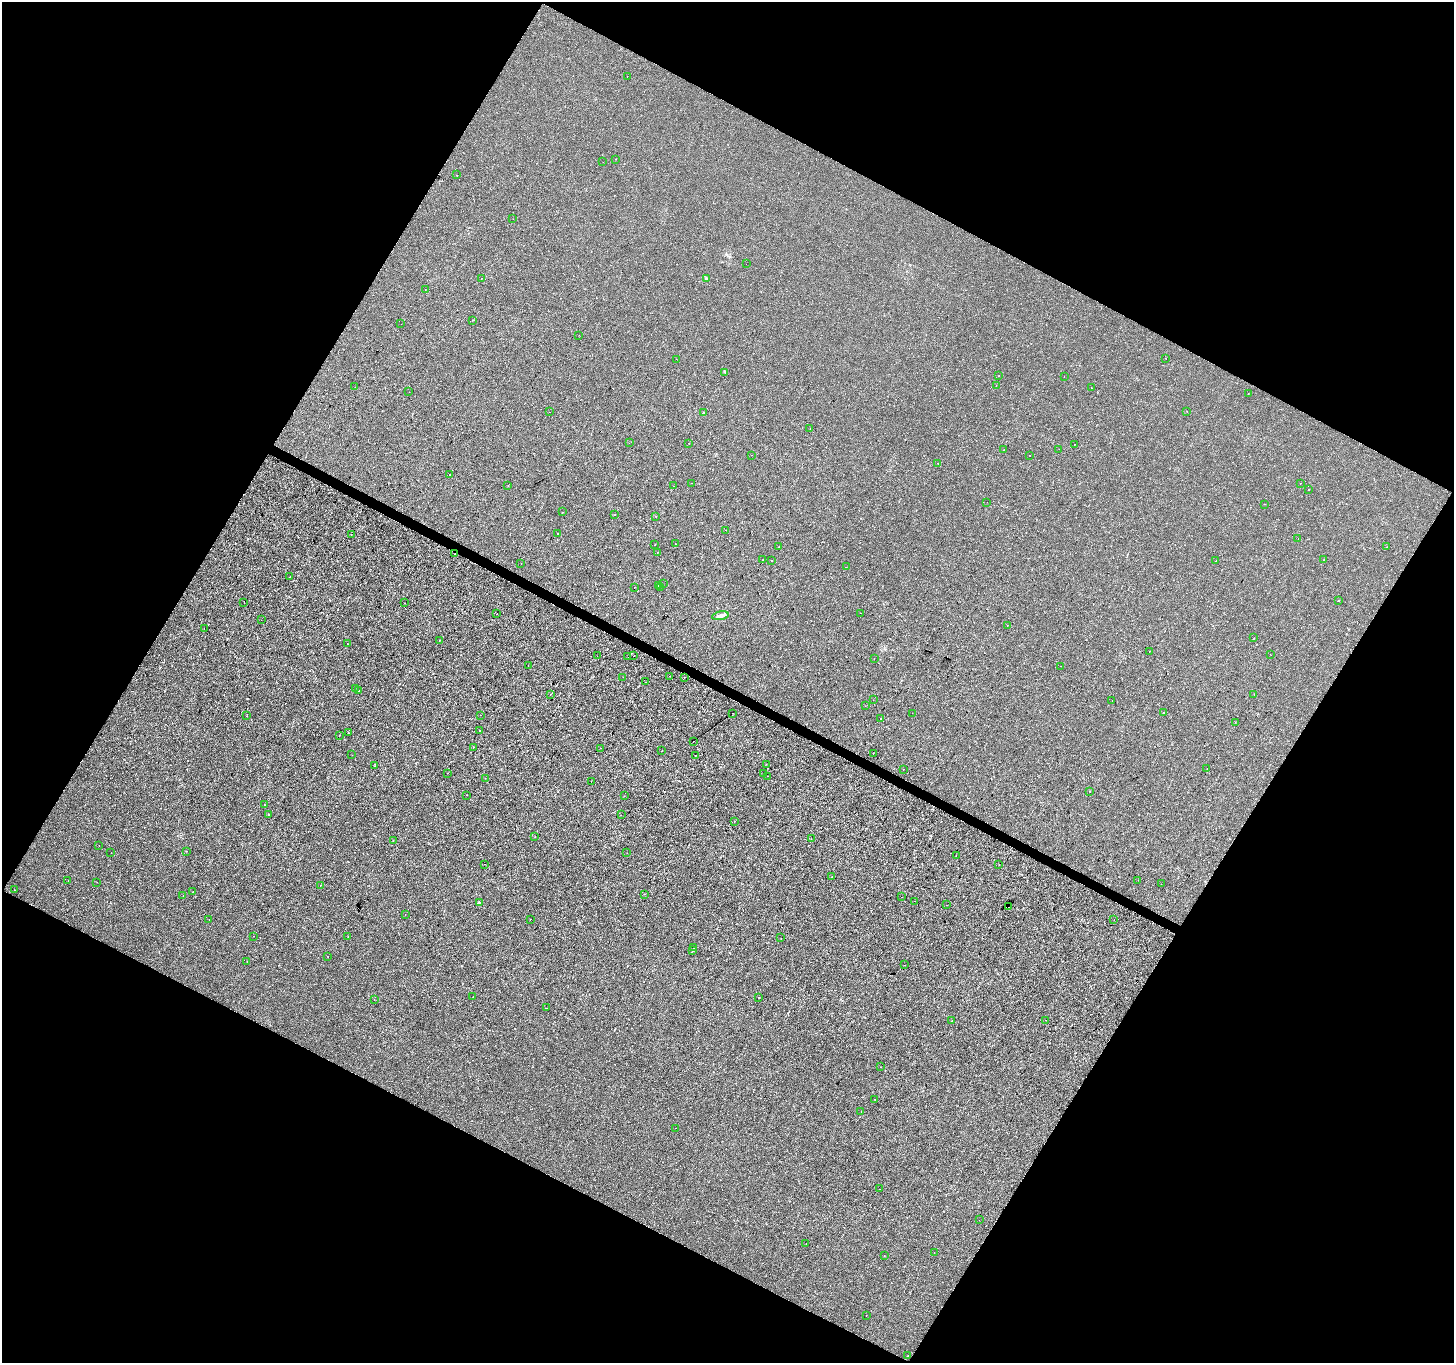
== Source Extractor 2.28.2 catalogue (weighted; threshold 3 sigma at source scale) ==
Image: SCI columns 10-5815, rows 263-5706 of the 5815 x 5902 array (HDU 1 of 3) = the unmasked area's bounding box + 8 px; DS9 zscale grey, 4 x 4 block average (1 PNG px = mean of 4 x 4 image px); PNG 1456 x 1365 px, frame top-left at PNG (2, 2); each listed source drawn as its Kron ellipse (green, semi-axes under 4 px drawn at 4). Shown black and unused: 47% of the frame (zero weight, under 2 of 3 exposures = <1% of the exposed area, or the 3 px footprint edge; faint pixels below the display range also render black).
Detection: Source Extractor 2.28.2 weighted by HDU 2 'WHT'. Background 2.39e-05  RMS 0.0027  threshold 0.0123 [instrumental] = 3 sigma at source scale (4.5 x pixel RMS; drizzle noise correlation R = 1.50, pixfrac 1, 0.0396/0.0396 arcsec/px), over >= 5 px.
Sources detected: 205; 21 cosmic-ray / hot-pixel residue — neither listed nor drawn; the other 184 listed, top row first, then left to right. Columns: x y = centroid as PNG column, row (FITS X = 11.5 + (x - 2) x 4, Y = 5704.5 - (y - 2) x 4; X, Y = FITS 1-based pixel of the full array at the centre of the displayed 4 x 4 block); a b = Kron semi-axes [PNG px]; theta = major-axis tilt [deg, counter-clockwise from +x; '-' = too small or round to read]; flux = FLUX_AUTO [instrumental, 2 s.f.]
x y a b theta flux
627 76 2 2 - 0.33
615 159 2 2 - 0.2
603 162 2 2 - 0.65
456 175 2 2 - 0.31
513 219 2 2 - 0.25
746 264 2 2 - 0.61
481 278 2 2 - 0.36
706 279 2 2 - 0.48
425 289 2 2 - 0.38
473 320 2 2 - 0.8
401 324 2 2 - 0.32
579 335 2 2 - 0.33
676 359 2 2 - 0.68
1166 359 2 2 - 0.22
725 372 2 2 - 0.63
999 376 2 2 - 0.41
1064 377 2 2 - 1.6
996 385 2 2 - 0.3
355 387 2 2 - 0.36
1091 388 2 2 - 0.69
409 392 2 2 - 0.79
1248 393 2 2 - 0.48
1187 411 2 2 - 0.29
549 412 2 2 - 0.38
703 413 2 2 - 2.8
810 428 2 2 - 0.49
629 443 2 2 - 0.29
688 443 2 2 - 1.1
1074 444 2 2 - 0.32
1059 449 2 2 - 0.23
1004 450 2 2 - 0.35
752 455 2 2 - 0.24
1030 456 2 2 - 0.38
938 463 2 2 - 0.93
449 474 2 2 - 1.6
691 483 2 2 - 0.35
1300 483 2 2 - 0.37
508 486 2 2 - 0.32
674 486 2 2 - 0.98
1308 489 2 2 - 0.53
987 502 2 2 - 0.22
1264 504 2 2 - 0.35
562 512 2 2 - 1.7
615 515 2 2 - 0.41
656 517 2 2 - 0.76
725 530 2 2 - 0.3
558 534 2 2 - 4.1
351 535 2 2 - 0.24
1298 539 2 2 - 0.26
676 544 2 2 - 0.4
655 545 2 2 - 0.7
779 547 2 2 - 0.29
1387 547 2 2 - 1.3
657 552 2 2 - 3.1
454 554 2 2 - 0.78
763 560 2 2 - 0.81
1324 560 2 2 - 1
772 561 2 2 - 1
1216 561 2 2 - 0.67
521 563 2 2 - 0.26
846 567 2 2 - 0.59
290 577 2 2 - 1.1
663 584 2 2 - 0.32
659 586 2 2 - 2.9
634 587 2 2 - 0.25
660 587 2 2 - 1.5
1338 600 2 2 - 1.7
244 602 2 2 - 0.36
404 603 2 2 - 0.69
497 613 2 2 - 0.29
861 613 2 2 - 2.4
720 616 8 3 10 6
261 620 2 2 - 0.32
1007 625 2 2 - 0.37
204 629 2 2 - 0.43
1254 638 2 2 - 0.4
440 640 2 2 - 0.51
347 644 2 2 - 0.32
1150 651 2 2 - 1.2
1270 654 2 2 - 0.62
634 655 2 2 - 0.88
597 656 2 2 - 0.23
628 657 2 2 - 0.29
874 659 2 2 - 0.59
528 665 2 2 - 1.1
1061 666 2 2 - 1.2
670 676 2 2 - 1.1
623 677 2 2 - 0.44
684 677 2 2 - 0.5
645 682 2 2 - 0.3
355 688 2 2 - 0.44
358 691 2 2 - 2
550 694 2 2 - 0.34
1254 694 2 2 - 0.34
873 700 2 2 - 1.1
1112 701 2 2 - 1.5
865 706 2 2 - 0.24
1164 712 2 2 - 3.7
733 713 2 2 - 0.27
912 713 2 2 - 0.49
481 715 2 2 - 1.7
246 716 2 2 - 0.88
880 718 2 2 - 0.67
1235 722 2 2 - 1.1
479 730 2 2 - 1.1
348 733 2 2 - 0.51
339 736 2 2 - 0.32
693 741 2 2 - 0.57
474 747 2 2 - 0.24
600 748 2 2 - 0.52
662 751 2 2 - 0.7
873 753 2 2 - 0.34
352 755 2 2 - 0.55
696 755 2 2 - 0.6
766 764 2 2 - 0.41
375 766 2 2 - 0.4
903 769 2 2 - 0.54
1207 769 2 2 - 0.31
448 773 2 2 - 0.27
763 774 2 2 - 0.39
767 776 2 2 - 0.39
485 778 2 2 - 0.28
591 781 2 2 - 0.54
1090 791 2 2 - 1.6
466 795 2 2 - 0.32
624 796 2 2 - 0.48
264 805 2 2 - 1.4
269 814 2 2 - 3.6
621 815 2 2 - 0.32
734 821 2 2 - 0.37
535 837 2 2 - 0.91
811 839 2 2 - 0.35
393 840 2 2 - 0.6
99 845 2 2 - 0.33
187 851 2 2 - 0.86
111 853 2 2 - 0.44
627 853 2 2 - 0.27
956 856 2 2 - 1.3
485 864 2 2 - 0.32
999 865 2 2 - 1.4
832 877 2 2 - 0.63
68 880 2 2 - 0.37
1138 880 2 2 - 0.66
97 882 2 2 - 0.28
1161 884 2 2 - 0.79
320 885 2 2 - 0.71
14 890 2 2 - 0.78
193 892 2 2 - 0.33
644 894 2 2 - 3
183 896 2 2 - 0.39
902 897 2 2 - 0.3
914 901 2 2 - 0.82
479 903 2 2 - 6.6
946 905 2 2 - 0.66
1008 907 2 2 - 3.2
405 915 2 2 - 0.48
209 919 2 2 - 0.57
530 919 2 2 - 0.41
1114 920 2 2 - 3.5
253 936 2 2 - 0.35
348 936 2 2 - 0.44
781 938 2 2 - 0.24
693 948 2 2 - 0.42
692 951 2 2 - 0.38
328 956 2 2 - 0.97
247 961 2 2 - 0.28
905 965 2 2 - 1.8
473 996 2 2 - 0.29
759 997 2 2 - 0.61
374 999 2 2 - 0.25
546 1008 2 2 - 0.47
1046 1020 2 2 - 0.46
952 1021 2 2 - 0.32
881 1067 2 2 - 0.24
875 1100 2 2 - 0.26
861 1111 2 2 - 0.49
675 1128 2 2 - 0.36
879 1189 2 2 - 0.41
979 1220 2 2 - 0.39
806 1243 2 2 - 0.84
934 1252 2 2 - 0.33
884 1256 2 2 - 0.31
866 1315 2 2 - 0.25
908 1356 2 2 - 2.4
Overlapping masked pixels (flux is a lower limit): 2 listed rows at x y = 454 554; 1008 907
Diffuse or blended objects may show on this block-average render without a row.